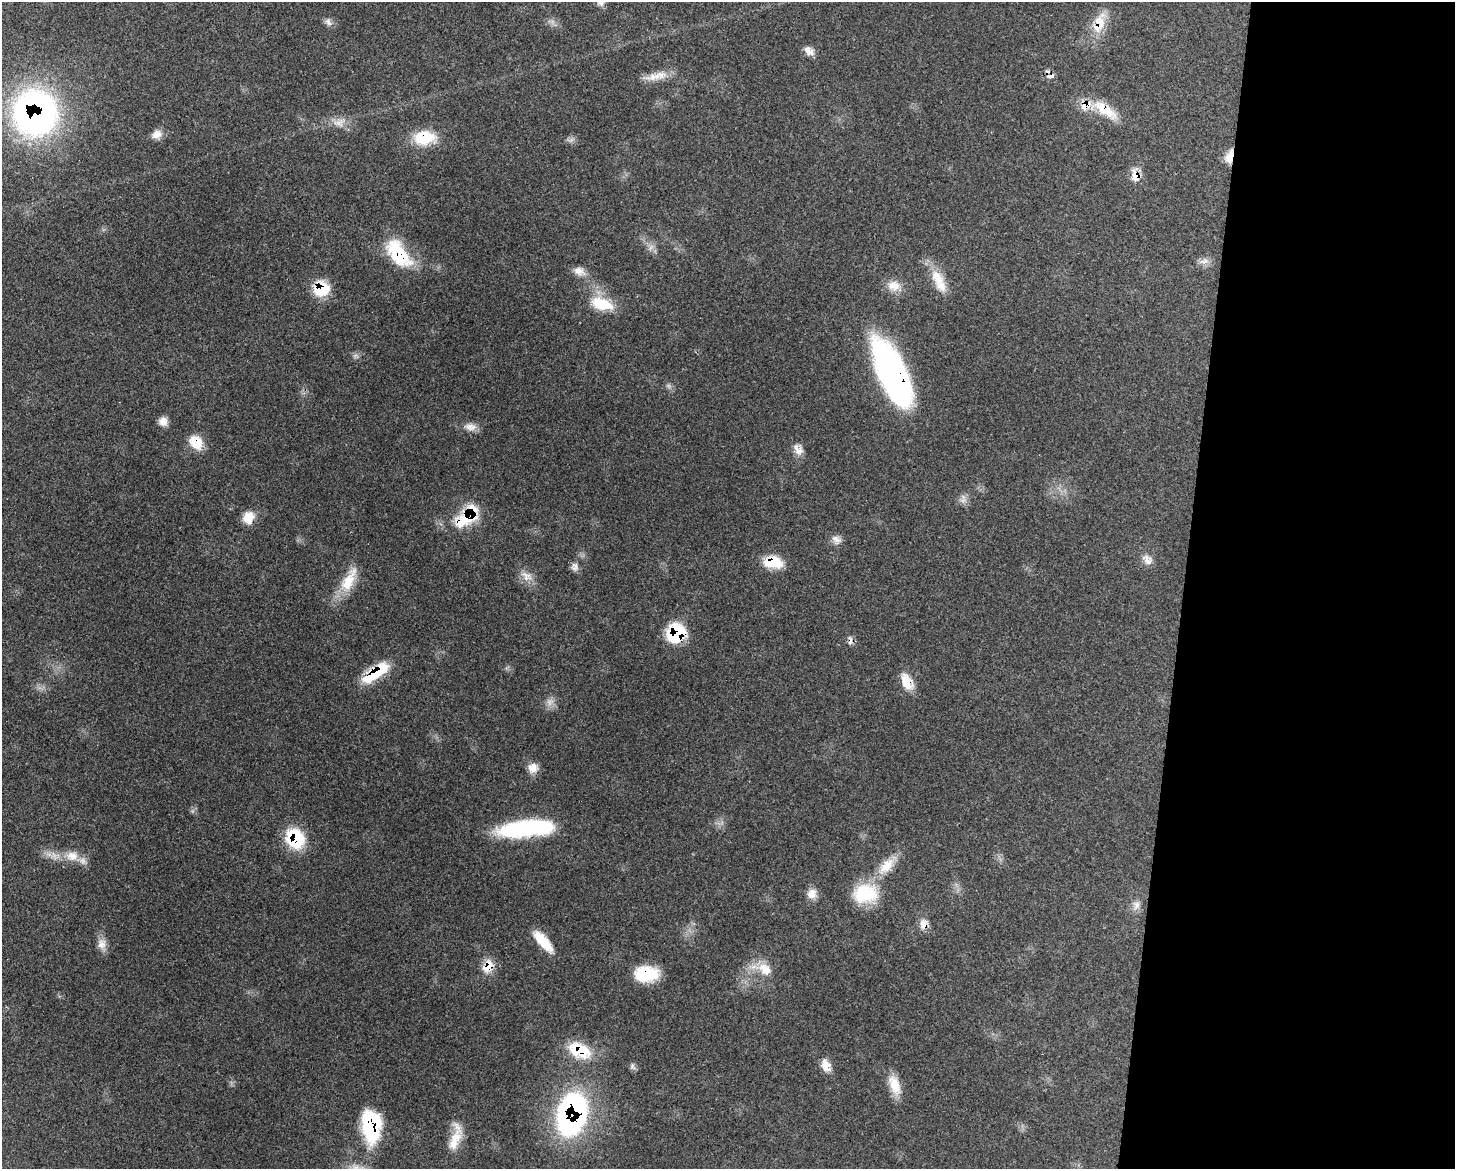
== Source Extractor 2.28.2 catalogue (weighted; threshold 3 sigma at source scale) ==
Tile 9 of 3 x 4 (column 3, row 3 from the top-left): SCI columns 3205-4657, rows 1248-2414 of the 4841 x 4829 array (HDU 1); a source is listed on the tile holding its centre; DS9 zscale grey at full resolution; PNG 1457 x 1171 px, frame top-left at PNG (2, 2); no overlay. Shown black and unused: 19% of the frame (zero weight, under 3 of 4 exposures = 9% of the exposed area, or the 3 px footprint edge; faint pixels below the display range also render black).
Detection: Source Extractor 2.28.2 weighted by HDU 2 'WHT'; one run over the whole footprint, this tile lists its part. Background 0.44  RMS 0.0075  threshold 0.0338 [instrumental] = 3 sigma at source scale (4.5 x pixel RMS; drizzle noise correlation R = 1.50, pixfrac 1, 0.05/0.05 arcsec/px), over >= 5 px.
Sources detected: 63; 3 too faint to see at this stretch — not listed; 2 inside a brighter listed object's ellipse — not listed separately; the other 58 listed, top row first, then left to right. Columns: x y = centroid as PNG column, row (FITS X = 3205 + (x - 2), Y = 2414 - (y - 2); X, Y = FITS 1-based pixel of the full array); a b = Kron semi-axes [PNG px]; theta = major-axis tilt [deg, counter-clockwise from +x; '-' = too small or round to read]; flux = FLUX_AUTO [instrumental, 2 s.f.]
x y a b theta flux
328 22 12 7 -47 3.3
1099 23 32 14 72 17
809 51 14 9 -43 5.4
657 76 30 10 15 11
1050 76 12 5 4 3.2
1105 110 39 13 -35 21
35 113 43 41 85 270
339 123 19 10 14 8.7
157 134 13 11 26 6
424 138 28 17 6 26
1229 157 18 9 73 7.7
1135 175 19 10 -81 7.8
398 254 38 19 -52 44
1204 261 14 7 14 4.3
579 271 16 10 -20 6.3
939 281 36 13 -64 17
894 286 18 14 -10 10
321 289 17 16 - 25
602 304 28 15 -17 24
892 373 64 23 -65 250
163 421 11 10 - 5.4
470 427 17 9 -7 6.2
196 442 18 14 -52 15
798 449 16 11 -57 6.2
470 515 12 10 59 46
248 518 15 13 69 11
460 522 18 17 - 15
836 539 14 9 -27 4.7
1147 560 16 9 -61 5.9
773 562 22 13 -5 20
575 567 11 9 -89 3.5
527 576 17 11 -37 7.7
349 580 37 14 64 22
676 634 19 17 45 45
850 640 13 5 88 2.7
375 673 32 11 35 36
906 682 20 12 -65 14
532 768 13 12 - 6.8
526 829 59 16 6 87
295 838 22 18 -61 40
72 856 18 14 3 12
886 866 27 14 46 17
865 893 32 24 7 35
812 894 13 12 - 6.6
1137 905 13 8 77 4.8
923 924 14 10 86 6.5
543 941 27 9 -49 20
102 944 15 11 84 6.4
488 966 18 12 63 12
765 969 21 15 -43 14
646 974 24 15 2 33
579 1050 28 17 -24 31
825 1065 15 10 -74 7.9
632 1066 10 6 -68 2.2
894 1085 26 13 -70 14
572 1114 41 26 74 190
371 1126 34 18 -87 67
454 1143 23 13 71 13
Overlapping masked pixels (flux is a lower limit): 25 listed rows (the first 20) at x y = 1099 23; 1050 76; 1105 110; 35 113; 424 138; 1229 157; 1135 175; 398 254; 321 289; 892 373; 196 442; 470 515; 460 522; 773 562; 676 634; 850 640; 375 673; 906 682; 295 838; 923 924